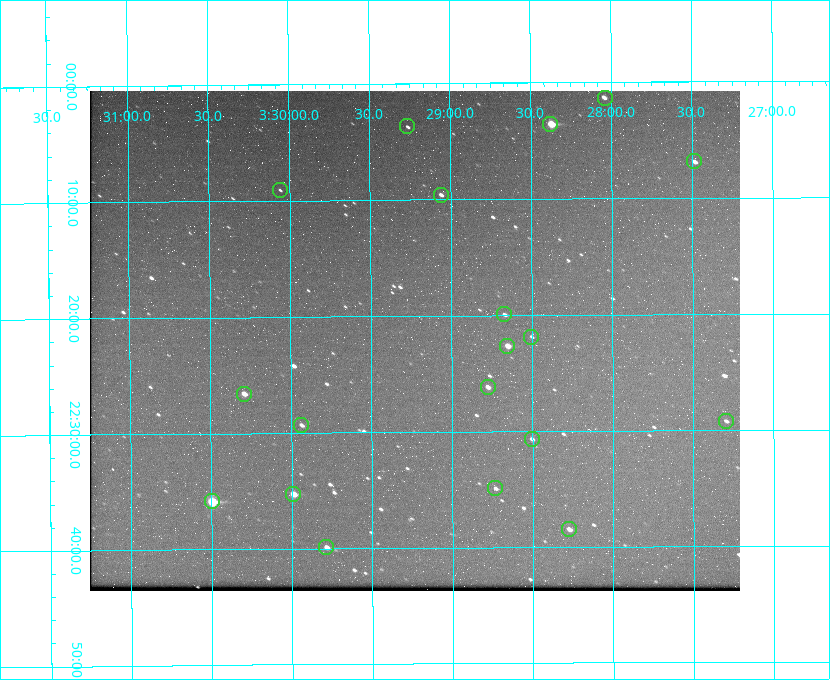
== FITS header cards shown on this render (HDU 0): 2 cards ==
NAXIS1  =                  650 / Width of table row in bytes
NAXIS2  =                  500 / Number of rows in table

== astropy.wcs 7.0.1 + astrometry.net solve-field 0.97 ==
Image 650 x 500 px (HDU 0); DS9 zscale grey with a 90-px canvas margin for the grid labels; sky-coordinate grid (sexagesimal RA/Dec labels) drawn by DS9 from the SOLVED WCS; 19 Tycho-2 reference stars matched to detected sources circled (green)
Header WCS: none
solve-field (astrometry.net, Tycho-2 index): SOLVED blind (the file carries no WCS)
Solved WCS: RA---TAN-SIP/DEC--TAN-SIP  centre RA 03:29:14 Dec +22:22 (52.31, +22.37 deg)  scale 5.17 arcsec/px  FOV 56.0' x 43.1'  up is -180 deg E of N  parity flipped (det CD > 0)
(file carries no celestial WCS; the grid is the blind solution)
Tycho-2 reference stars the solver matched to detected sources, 19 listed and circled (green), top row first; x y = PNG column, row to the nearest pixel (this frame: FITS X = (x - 90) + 1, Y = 500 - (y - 91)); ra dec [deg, ICRS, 3 dp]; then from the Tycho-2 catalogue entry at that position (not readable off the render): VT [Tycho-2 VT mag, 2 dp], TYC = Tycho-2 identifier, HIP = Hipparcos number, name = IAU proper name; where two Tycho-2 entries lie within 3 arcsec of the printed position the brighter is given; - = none
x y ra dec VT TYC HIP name
605 98 52.010 +22.023 11.65 1246-553-1 16144 -
550 124 52.094 +22.059 8.73 1246-565-1 16174 -
407 126 52.316 +22.062 11.63 1246-490-1 - -
694 161 51.872 +22.114 10.68 1245-1095-1 - -
280 190 52.515 +22.151 11.55 1246-639-1 - -
441 195 52.265 +22.160 11.20 1246-515-1 - -
504 314 52.168 +22.332 11.56 1246-558-1 - -
531 337 52.126 +22.364 12.17 1246-628-1 - -
507 346 52.163 +22.377 10.31 1246-508-1 - -
488 387 52.194 +22.436 11.10 1246-758-1 - -
244 394 52.573 +22.443 9.90 1246-338-1 - -
726 421 51.824 +22.487 11.65 1245-1005-1 - -
301 425 52.484 +22.489 11.63 1246-473-1 - -
532 439 52.126 +22.511 11.81 1797-918-1 - -
495 488 52.183 +22.582 11.55 1797-1044-1 - -
293 494 52.497 +22.588 9.77 1798-224-1 - -
212 501 52.624 +22.598 10.47 1798-308-1 - -
569 529 52.069 +22.641 10.36 1797-946-1 - -
326 547 52.446 +22.665 11.05 1798-126-1 - -